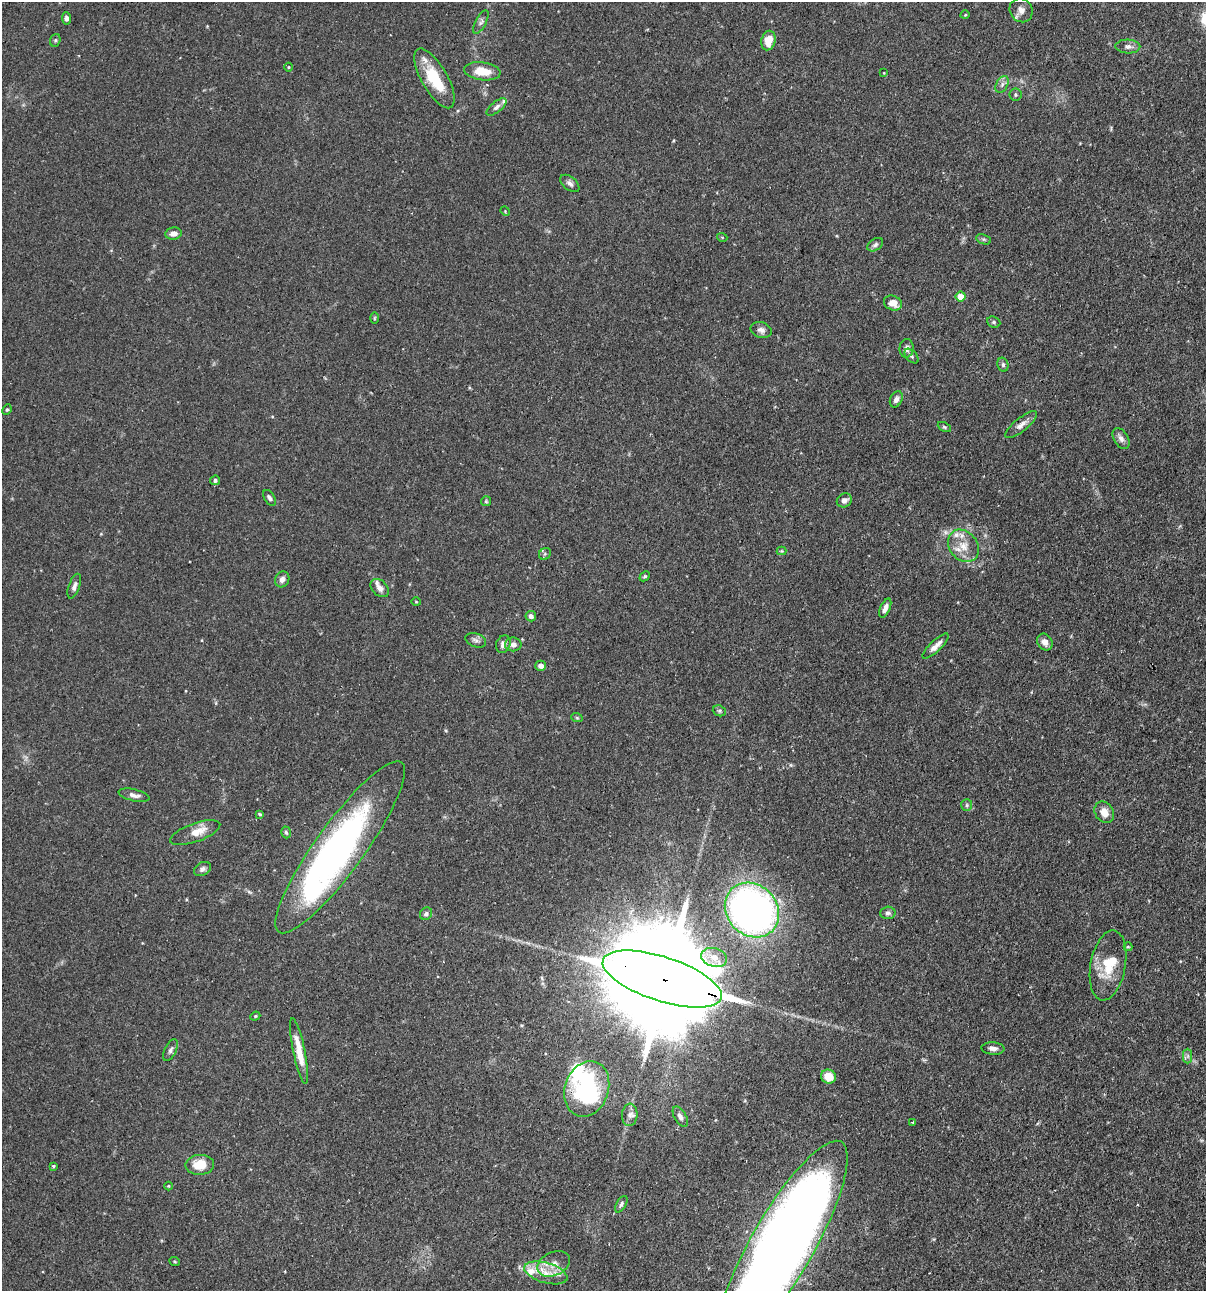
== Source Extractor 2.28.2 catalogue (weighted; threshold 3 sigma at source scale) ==
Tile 6 of 4 x 4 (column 2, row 2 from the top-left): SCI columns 1358-2561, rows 2614-3902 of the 5247 x 5227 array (HDU 1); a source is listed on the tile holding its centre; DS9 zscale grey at full resolution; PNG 1208 x 1293 px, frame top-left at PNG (2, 2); each listed source drawn as its Kron ellipse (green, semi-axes under 4 px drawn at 4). Shown black and unused: <1% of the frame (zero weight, under 2 of 3 exposures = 4% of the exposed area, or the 3 px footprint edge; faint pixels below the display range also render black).
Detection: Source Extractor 2.28.2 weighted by HDU 2 'WHT'; one run over the whole footprint, this tile lists its part. Background 0.115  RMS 0.0055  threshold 0.0248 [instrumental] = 3 sigma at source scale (4.5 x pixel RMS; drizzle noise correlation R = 1.50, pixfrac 1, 0.05/0.05 arcsec/px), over >= 5 px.
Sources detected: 99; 4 inside a brighter object's white glare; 1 cosmic-ray / hot-pixel residue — neither listed nor drawn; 6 inside a brighter listed object's ellipse — not listed separately; the other 88 listed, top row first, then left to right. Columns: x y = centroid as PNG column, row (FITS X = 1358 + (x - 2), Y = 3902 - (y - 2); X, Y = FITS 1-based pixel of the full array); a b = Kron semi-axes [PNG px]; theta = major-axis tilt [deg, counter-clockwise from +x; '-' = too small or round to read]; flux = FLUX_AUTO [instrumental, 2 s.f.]
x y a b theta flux
1021 10 12 11 - 3.4
965 15 4 3 - 0.44
66 18 6 4 -83 1.5
481 22 13 5 62 1.7
55 40 6 5 - 0.79
768 40 10 7 75 8
1128 46 12 7 -2 2.4
288 67 4 3 - 0.44
482 71 18 9 -7 9.7
884 73 3 2 - 0.35
434 78 33 13 -60 21
1002 84 9 6 64 1.9
1015 94 6 6 - 1.1
496 107 12 5 38 1.8
570 183 11 6 -39 1.9
505 211 5 4 - 0.46
173 233 8 6 9 3.1
722 237 5 3 - 0.49
984 239 8 4 -19 0.91
875 245 9 5 33 1.3
961 297 5 5 - 8.9
893 303 9 7 -21 4.9
374 318 6 3 89 0.53
994 322 7 5 -22 0.9
761 330 11 8 -19 2.4
907 348 9 7 85 1.9
911 356 9 5 -47 1.3
1003 365 7 5 -77 1.1
896 399 8 6 63 2
7 410 5 4 - 0.8
1021 425 19 6 39 3.4
944 427 7 4 -26 0.75
1121 438 11 7 -59 2.5
215 480 5 4 - 1.2
270 498 8 5 -57 1.5
844 500 8 6 30 2.5
486 501 5 5 - 0.67
963 546 17 14 -51 8.7
782 551 5 4 - 0.55
545 554 6 5 - 0.97
645 576 6 4 43 0.8
282 579 8 7 - 2.2
74 586 13 5 70 2.1
380 588 11 7 -45 3
416 602 5 3 - 0.44
885 608 10 5 66 2.5
531 616 5 5 - 1.9
476 640 11 7 -20 1.9
1045 642 9 7 -57 3
503 644 9 7 70 2.8
513 644 8 7 - 2.3
936 646 17 5 43 3.6
541 666 5 5 - 2.5
719 711 7 5 -20 0.92
577 718 6 3 -19 0.61
134 795 16 6 -13 2.6
967 805 6 5 - 0.94
1104 812 11 9 -57 4.6
259 814 4 3 - 1
286 832 6 4 -71 0.9
195 833 26 9 19 7
340 847 105 24 54 220
202 869 9 6 29 1.7
752 910 29 25 -46 260
888 913 7 6 - 1.7
426 914 7 5 45 1.2
1128 947 4 3 - 0.73
714 957 13 9 -16 5
1108 965 35 17 80 16
662 979 62 22 -18 21000
255 1016 5 4 - 0.7
993 1049 11 6 -4 2.3
170 1050 12 5 64 1.7
299 1051 34 6 -78 9.3
1188 1056 7 4 90 1.3
828 1076 7 7 - 6.6
587 1089 28 21 71 60
630 1115 11 7 85 2.4
680 1117 11 6 -60 2.3
913 1122 3 2 - 0.4
200 1165 14 10 3 10
53 1166 3 3 - 0.75
168 1186 4 3 - 0.43
621 1204 9 5 60 1.3
783 1245 118 31 60 840
175 1262 5 3 - 0.52
554 1264 17 11 24 6.1
546 1273 22 10 -16 8.7
Overlapping masked pixels (flux is a lower limit): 1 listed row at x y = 662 979
Isophote crosses this tile's border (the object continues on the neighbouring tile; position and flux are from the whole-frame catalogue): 1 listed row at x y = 783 1245